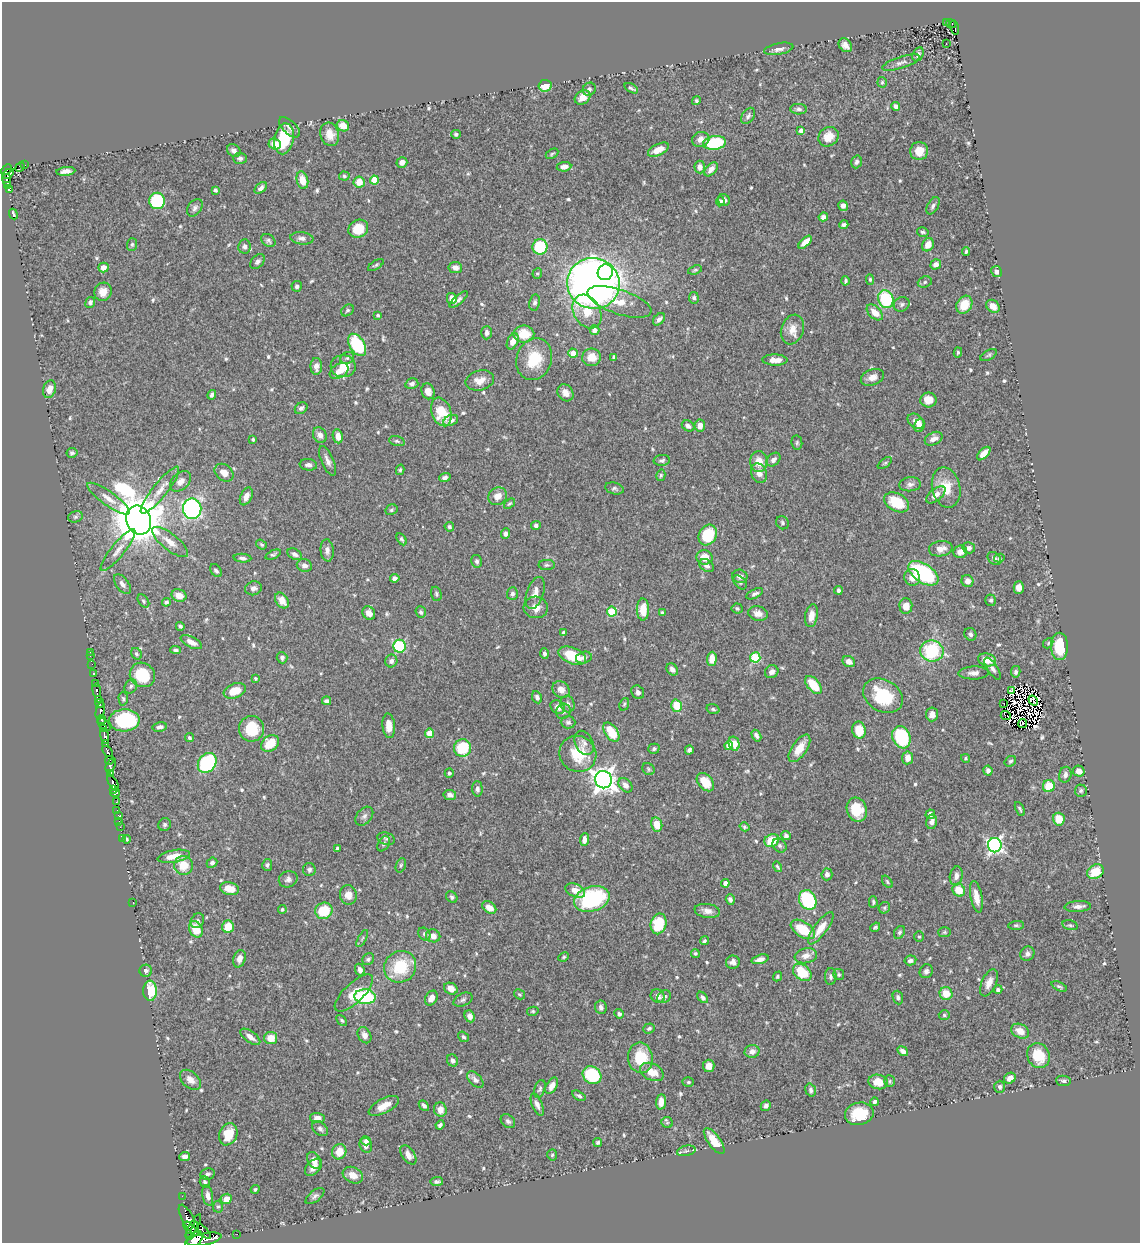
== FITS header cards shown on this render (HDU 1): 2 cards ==
NAXIS1  =                 1138
NAXIS2  =                 1241

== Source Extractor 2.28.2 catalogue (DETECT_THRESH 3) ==
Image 1138 x 1241 px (HDU 1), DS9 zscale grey, 1 PNG px = 1 image px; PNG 1142 x 1245 px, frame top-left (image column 1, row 1241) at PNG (2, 2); each listed source drawn as its Kron ellipse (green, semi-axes under 4 px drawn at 4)
Background 0.499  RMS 0.013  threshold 0.0389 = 3 sigma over >= 5 px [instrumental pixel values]
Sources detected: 657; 17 with non-positive FLUX_AUTO (blend fragments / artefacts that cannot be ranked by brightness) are neither listed nor drawn; of the other 640, the 500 brightest by FLUX_AUTO listed and drawn (140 fainter detections omitted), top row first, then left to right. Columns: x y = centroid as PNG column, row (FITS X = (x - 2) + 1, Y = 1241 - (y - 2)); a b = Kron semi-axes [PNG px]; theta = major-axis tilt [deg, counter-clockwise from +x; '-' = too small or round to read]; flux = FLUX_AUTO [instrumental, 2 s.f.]
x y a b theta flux
946 22 2 2 - 6.8
951 24 5 2 - 16
955 28 7 3 -78 14
946 44 3 2 - 2.3
845 45 8 6 -48 5
779 49 15 5 11 4.9
918 54 7 5 64 3
901 63 19 5 18 4.3
882 82 5 4 - 1.3
545 86 6 5 - 15
631 88 7 3 -29 1.7
589 89 7 6 - 2.3
583 97 8 6 36 8.1
696 101 4 4 - 1.3
896 106 4 4 - 3.3
799 109 8 5 -3 2.7
748 116 9 6 56 2.3
343 126 6 5 - 11
290 127 13 6 -43 3.7
801 130 4 3 - 3.6
330 134 12 9 -73 10
456 134 5 4 - 1.8
829 137 11 9 38 11
284 139 15 9 79 34
701 139 9 7 14 6.1
714 143 11 7 7 57
275 144 6 5 - 12
658 150 11 5 25 9.8
234 151 7 6 - 4.4
919 151 9 9 - 12
552 154 7 4 31 1.3
240 158 7 5 -3 2.5
402 162 5 5 - 5.1
856 162 6 5 - 2.3
24 165 3 2 - 11
20 167 5 3 - 9
564 167 7 4 7 4.7
700 167 6 5 - 4.6
711 169 8 5 49 4.7
6 170 6 3 43 140
66 171 9 4 6 4.6
8 174 6 4 31 95
344 176 5 4 - 1.4
7 180 6 3 -82 44
302 180 9 5 -77 10
374 180 4 4 - 24
359 182 5 5 - 9.9
8 186 3 3 - 49
261 188 7 4 43 3.2
9 190 4 3 - 33
215 190 4 4 - 2.2
724 200 6 5 - 3.4
157 201 8 8 - 67
720 201 5 4 - 2
843 206 5 4 - 4.2
933 206 9 5 61 2.7
195 208 10 6 53 3.1
13 214 5 3 - 1.3
823 217 5 4 - 4
844 225 5 4 - 2.1
358 229 10 9 - 20
923 232 6 4 -14 1.7
302 238 11 6 -7 3.7
268 241 8 5 -32 2.1
805 242 8 4 44 7.6
132 244 6 5 - 1.7
928 245 7 5 61 8.4
244 246 7 6 - 3.2
540 247 7 7 - 44
966 252 4 3 - 1.4
257 262 8 5 48 2.4
936 264 5 5 - 4.3
376 265 9 3 32 1.4
455 267 7 5 -8 5.5
103 268 5 5 - 6.4
695 270 7 4 19 1.4
605 272 8 7 - 27
997 272 6 5 - 3.5
537 273 5 5 - 1.3
870 279 5 4 - 1.5
845 281 4 3 - 1.7
925 282 7 5 20 1.7
593 283 26 25 - 730
297 286 5 5 - 2.2
103 292 9 8 - 8.6
452 298 5 5 - 8.1
694 298 5 5 - 2
459 299 11 4 41 2.8
886 299 9 7 -66 49
90 302 5 4 - 2.1
619 302 33 12 -19 21
535 303 8 5 78 2.3
902 304 8 7 - 2.4
964 305 9 7 59 15
993 306 7 6 - 8.7
347 310 7 5 38 1.8
587 311 18 13 -61 25
875 312 10 6 -45 10
378 315 4 3 - 1.4
659 319 7 5 47 3.2
594 330 5 5 - 6.2
792 330 15 11 70 10
487 333 7 5 88 3.4
524 334 10 8 0 19
513 341 8 5 65 7.7
357 345 12 7 -58 54
958 352 5 4 - 1.3
573 353 5 4 - 8.3
989 355 9 5 29 1.6
591 357 9 8 - 12
614 357 4 3 - 1.7
347 358 7 5 27 2
534 359 21 17 71 31
775 360 12 5 -2 8.1
316 366 8 5 -89 5.5
343 366 12 11 - 16
339 371 10 6 35 6.8
872 377 12 7 20 6.1
480 380 14 9 14 9
412 384 6 5 - 2.9
49 389 9 6 72 6.9
428 391 8 6 -72 5.5
565 393 9 7 -54 6.7
212 395 5 3 - 2.5
928 400 8 7 - 8.9
301 408 7 5 37 2.6
441 412 15 9 -71 26
451 420 8 5 23 4.1
916 421 9 6 -37 7.6
700 425 6 5 - 5.9
919 425 7 5 62 3
688 426 6 5 - 3.5
320 435 8 6 -60 4.6
338 436 7 5 -82 7.4
253 439 3 3 - 1.3
934 439 9 6 26 5.8
397 441 8 4 -16 1.7
797 443 7 5 -80 1.6
72 453 5 5 - 2.3
984 454 8 4 46 7.8
662 460 8 5 4 2.4
773 460 8 5 44 3.5
328 461 16 6 -67 4.7
759 462 10 9 - 12
885 463 8 4 36 1.4
308 465 9 5 -7 3.2
400 470 5 4 - 1.4
224 473 10 8 -38 8.5
759 473 10 7 -69 6.5
661 475 6 4 76 1.5
445 478 6 4 19 3
181 481 12 8 43 5.6
910 484 11 7 6 3.7
946 487 20 14 -77 20
614 488 9 6 -14 2.2
160 490 29 7 51 10
936 495 11 6 39 6.5
246 496 9 5 65 5.7
498 496 10 8 37 8.6
109 499 25 7 -35 9.2
897 502 13 9 -28 28
509 504 6 4 37 1.3
192 509 10 9 - 190
391 510 6 5 - 1.7
75 517 7 5 15 2
139 520 15 12 -69 5500
782 523 7 6 - 1.8
536 525 5 4 - 2.2
449 527 5 4 - 2
505 534 5 4 - 3.7
708 535 11 8 61 36
402 539 7 4 -60 1.8
170 542 22 8 -38 10
261 545 6 4 -37 1.3
969 548 6 5 - 3.1
941 549 12 7 9 7.3
118 550 26 6 51 7.7
327 550 11 6 -85 3.9
960 552 7 6 - 5.3
295 554 8 5 -27 3.4
273 555 8 4 23 1.8
705 557 8 7 - 11
242 558 9 4 -5 2.7
994 558 7 5 -40 2.5
999 558 5 4 - 1.5
477 561 6 5 - 2.3
547 565 8 5 1 1.8
707 565 8 6 -38 3.9
304 566 8 6 -20 4.1
216 571 7 5 -53 2.1
923 573 17 9 -34 110
740 576 8 6 -18 3.6
912 577 8 8 - 7.2
395 578 5 4 - 3.3
967 581 6 5 - 5.2
740 582 8 5 -46 2
122 584 11 6 -53 3.9
253 588 8 7 - 4
1019 588 6 5 - 5.4
838 590 4 4 - 2.3
535 593 16 8 71 7.5
436 594 7 5 -74 1.6
512 594 6 5 - 2.6
755 594 9 4 26 2.9
179 595 7 6 - 8.9
282 600 8 6 -56 11
991 600 6 5 - 2
143 601 7 5 -53 1.8
166 602 4 4 - 1.9
906 606 7 6 - 9.4
536 607 12 10 -12 8.7
737 608 5 5 - 1.8
643 609 11 6 90 16
421 612 6 5 - 2.3
612 612 5 5 - 44
369 613 7 6 - 5.8
662 613 3 3 - 1.4
758 613 10 7 -13 6
811 616 11 6 80 7.9
180 626 4 3 - 1.8
564 633 4 4 - 3.7
970 634 6 6 - 2.3
191 642 11 5 -26 6.4
1048 643 5 4 - 1.2
400 646 6 6 - 57
1059 646 13 8 -90 28
176 650 5 4 - 1.9
932 651 12 10 -9 61
90 652 2 2 - 5.4
544 653 5 4 - 2.4
136 654 6 5 - 1.7
90 656 3 2 - 1.8
572 656 15 8 -22 27
755 657 5 5 - 54
282 658 6 5 - 2
584 658 8 5 14 3.1
712 659 7 5 87 10
987 660 9 6 -15 10
391 661 6 6 - 3.1
849 662 6 5 - 5.4
92 664 2 2 - 3.5
672 669 6 5 - 4.2
993 669 12 5 -57 3.6
772 672 7 6 - 4
1016 672 6 5 - 2.3
974 673 15 6 1 4.9
93 674 3 3 - 24
142 675 13 12 - 33
255 678 4 3 - 1.5
95 683 3 2 - 37
813 685 10 6 -50 23
131 686 7 6 - 2.1
97 690 7 3 -84 43
561 690 9 8 - 7
1012 690 3 3 - 5.7
235 691 11 7 21 13
638 692 7 6 - 2.8
883 696 21 16 -30 44
537 697 6 4 -64 3
98 699 4 3 - 75
123 699 7 4 -87 1.5
327 701 4 4 - 2.3
1033 701 5 3 - 2.2
100 704 5 3 - 140
568 704 8 7 - 3.1
624 704 6 4 67 1.4
1004 704 3 2 - 4.3
676 706 6 5 - 20
558 707 7 6 - 6.3
713 709 6 4 -17 1.6
100 711 9 3 77 83
563 711 8 7 - 3.3
932 714 7 6 - 5.6
1006 715 5 2 - 2.5
102 720 4 3 - 140
124 720 15 11 3 58
568 722 7 6 - 2.4
1023 723 4 2 - 1.5
104 724 8 5 -48 250
389 726 12 6 -85 9.7
160 727 7 5 13 2.9
104 728 4 2 - 97
251 729 13 12 - 30
859 730 8 7 - 21
611 732 11 6 -56 22
430 733 4 4 - 15
105 736 8 3 -77 130
756 736 6 4 -59 2.8
901 737 11 8 -69 71
189 738 5 4 - 1.9
270 743 10 7 38 19
584 743 13 9 -64 4.4
106 744 3 3 - 76
734 744 7 5 -76 13
729 745 4 4 - 15
462 748 9 8 - 41
799 748 16 7 55 14
654 749 6 5 - 2
689 750 4 4 - 2.1
107 751 6 3 -52 1.6
578 754 19 17 -34 30
908 758 6 5 - 7.5
965 758 4 4 - 1.4
109 760 4 3 - 37
1010 761 6 5 - 1.6
207 763 11 8 52 110
111 765 8 4 66 61
648 769 6 5 - 1.5
988 771 5 4 - 3
1079 771 6 5 - 5.1
111 773 4 3 - 54
449 773 5 4 - 1.8
1065 775 8 6 75 3.2
603 780 9 8 - 770
705 782 10 7 -49 18
113 783 9 3 -60 46
625 785 8 6 -48 5.2
1049 786 6 6 - 20
114 789 4 3 - 120
477 789 7 5 -89 2.9
1081 791 6 6 - 1.8
115 793 5 3 - 210
450 795 6 5 - 3.9
116 802 3 2 - 1.5
1020 809 7 3 -62 1.7
117 810 2 2 - 1.9
857 810 12 10 -73 21
930 814 5 4 - 6.2
118 815 4 3 - 7.4
364 816 11 7 49 3.3
1059 819 6 6 - 16
119 821 2 2 - 6.3
932 822 7 5 79 4.4
657 824 7 5 -76 14
165 825 6 6 - 1.8
120 827 2 2 - 2.1
745 827 5 4 - 1.4
786 836 5 4 - 2.5
122 839 2 2 - 6.8
127 839 4 4 - 1.6
386 839 9 6 -16 1.9
584 840 6 4 83 5.6
772 840 7 6 - 22
384 844 8 5 60 2
780 845 8 6 -45 2.5
995 845 7 7 - 260
338 848 4 3 - 2.8
174 856 16 6 10 13
212 863 5 4 - 3
183 865 9 9 - 16
267 865 6 5 - 1.9
401 865 7 5 71 1.7
777 867 5 3 - 1.4
309 870 6 6 - 2.6
1096 872 9 7 30 20
827 874 6 5 - 4.1
956 876 9 6 79 4.5
288 879 9 8 - 3.5
887 882 7 4 -53 1.3
725 883 4 4 - 7.6
229 889 9 6 -10 11
575 890 10 6 -25 8.3
959 890 7 6 - 16
348 895 10 8 -78 7.3
452 897 6 5 - 2
976 897 16 6 -79 9.4
592 899 18 12 18 92
730 899 5 4 - 2.5
808 900 10 8 -61 59
133 902 2 2 - 180
873 902 5 3 - 1.6
1078 906 13 5 3 4.2
489 907 8 5 -38 8.5
884 908 6 5 - 1.4
282 909 4 4 - 1.4
324 911 9 8 - 26
707 911 13 7 -9 5.5
197 921 8 6 54 3
659 924 10 7 76 34
1016 925 8 4 4 1.5
1070 925 8 4 -13 1.6
228 927 6 5 - 17
875 927 5 4 - 1.6
821 928 19 6 54 13
196 929 8 6 -62 20
803 929 13 7 -32 27
900 932 7 5 58 1.7
944 932 6 5 - 1.4
424 934 7 5 -49 2.1
433 936 7 6 - 6.6
919 937 5 5 - 1.3
362 939 9 3 61 1.4
704 941 4 4 - 1.3
695 953 4 4 - 1.4
1027 954 7 7 - 3.1
806 956 11 7 10 6.3
564 957 5 3 - 1.3
239 959 9 6 73 4.5
368 959 6 5 - 2
760 959 9 4 16 4.2
910 960 6 5 - 2.9
733 962 7 6 - 4.4
400 967 16 15 - 38
360 970 6 5 - 3.8
146 971 6 6 - 2.6
926 971 7 6 - 3.1
802 972 10 7 -38 26
839 974 5 5 - 1.4
777 976 5 4 - 1.5
831 976 8 6 89 2.3
989 983 14 7 66 7.5
1059 986 8 3 -23 1.5
451 989 7 5 -26 5.9
998 990 4 4 - 2.2
150 991 10 7 -89 27
354 993 25 9 44 14
946 993 6 6 - 14
519 994 6 4 -31 1.4
658 996 7 6 - 4.7
365 997 11 7 -6 67
664 997 7 6 - 2.1
703 997 7 4 -46 2.7
898 997 7 5 -70 2.2
431 998 8 6 61 7.4
463 1000 10 6 26 2.6
601 1007 7 5 -83 2.9
533 1011 6 4 13 1.4
619 1014 5 4 - 1.9
944 1015 5 4 - 1.4
470 1016 6 5 - 4.2
342 1020 6 4 -45 1.5
649 1028 6 5 - 1.9
1020 1031 9 7 -26 8.9
364 1035 8 6 -62 4.5
250 1037 12 5 -36 5.8
463 1037 6 4 -37 1.5
271 1038 6 6 - 12
752 1051 7 6 - 5.2
903 1051 6 4 -39 3.6
1038 1056 13 11 -63 24
640 1058 15 12 -81 28
452 1060 6 5 - 3.1
709 1066 6 5 - 7
652 1072 12 8 -26 12
592 1075 10 8 -37 59
1010 1078 6 5 - 6.5
190 1080 12 8 -42 6.5
475 1080 10 6 -44 4.2
889 1081 6 5 - 1.5
1063 1081 7 5 -6 1.9
688 1082 6 5 - 1.5
878 1082 10 7 -12 15
552 1086 9 5 60 6.2
1000 1087 6 5 - 2.6
540 1089 9 5 71 2.4
811 1090 6 5 - 2.4
579 1096 7 4 -31 1.9
661 1102 7 5 86 7.3
875 1102 4 3 - 1.9
537 1105 12 5 -67 3.8
384 1106 17 7 27 11
424 1106 6 4 -49 2.7
766 1106 5 5 - 2.6
440 1110 7 6 - 7.7
859 1114 14 11 12 24
317 1118 7 5 -1 5.6
508 1121 8 6 -41 2.4
667 1123 6 5 - 1.3
440 1125 5 4 - 2.2
320 1129 9 6 -40 3
228 1134 11 9 67 15
366 1141 5 4 - 3
714 1141 15 6 -54 15
598 1142 4 4 - 1.8
366 1145 7 6 - 4.6
686 1151 9 5 12 2.3
339 1152 8 7 - 13
408 1155 11 6 -55 5.7
552 1155 5 4 - 1.4
185 1157 5 4 - 3.7
314 1160 9 6 -61 6.1
313 1167 10 6 45 6.4
208 1174 7 5 11 2.4
353 1175 11 7 -27 7.8
437 1181 6 4 7 1.9
205 1182 6 5 - 2.1
255 1189 4 4 - 1.3
182 1196 2 2 - 6
208 1196 10 5 -79 4.7
315 1196 11 5 38 2.5
226 1199 6 5 - 7.9
218 1207 6 5 - 1.5
189 1220 18 6 -60 420
188 1226 5 3 - 150
193 1226 13 4 60 250
202 1231 11 3 -44 60
237 1234 2 2 - 4
190 1236 3 3 - 110
204 1239 17 6 12 580
194 1240 11 6 46 540
At the frame edge (FLAGS 8, measured only in part): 1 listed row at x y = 194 1240
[140 fainter detections neither listed nor drawn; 17 non-positive-flux detections neither listed nor drawn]